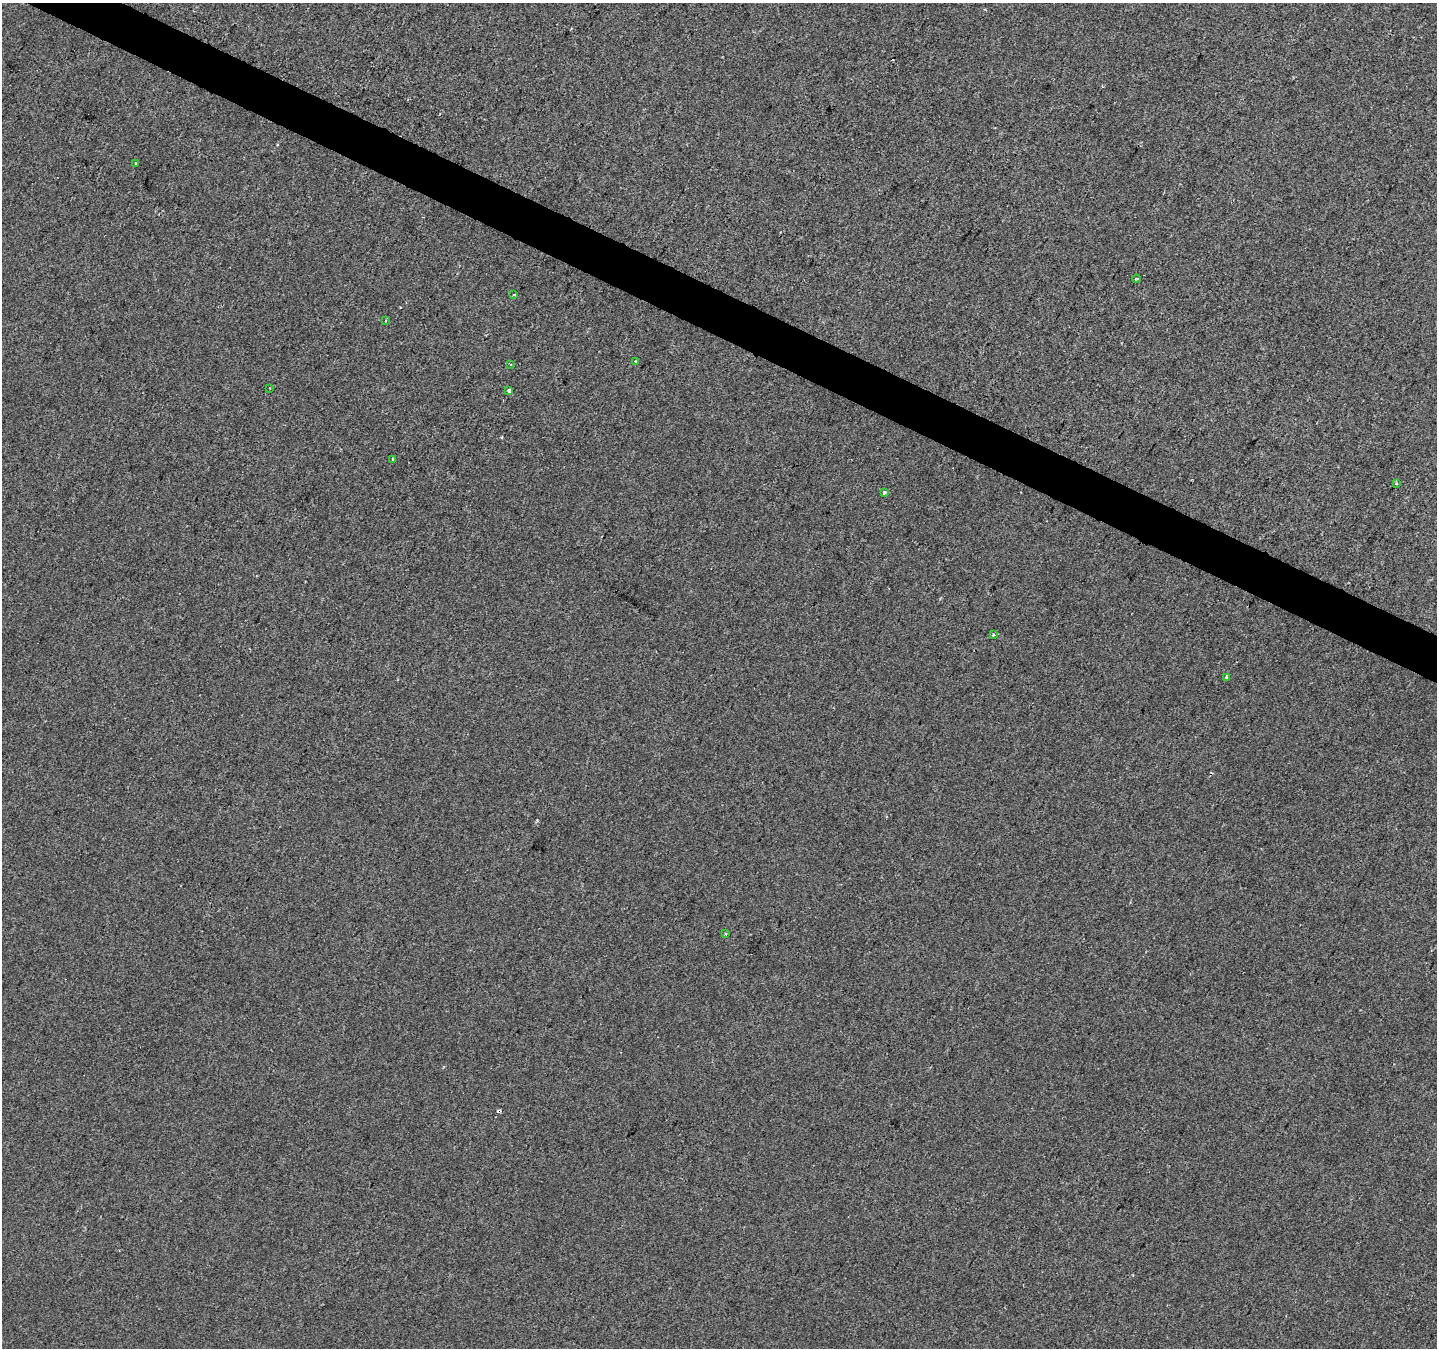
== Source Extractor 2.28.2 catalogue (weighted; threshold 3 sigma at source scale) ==
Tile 11 of 4 x 4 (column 3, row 3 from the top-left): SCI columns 2872-4306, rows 1546-2891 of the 5749 x 5849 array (HDU 1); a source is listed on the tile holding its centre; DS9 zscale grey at full resolution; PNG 1439 x 1350 px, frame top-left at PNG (2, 3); each listed source drawn as its Kron ellipse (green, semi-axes under 4 px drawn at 4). Shown black and unused: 3% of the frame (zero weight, under 2 of 3 exposures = <1% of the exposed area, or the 3 px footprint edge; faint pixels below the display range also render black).
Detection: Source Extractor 2.28.2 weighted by HDU 2 'WHT'; one run over the whole footprint, this tile lists its part. Background 5.63e-04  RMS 0.0042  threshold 0.0188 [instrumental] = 3 sigma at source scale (4.5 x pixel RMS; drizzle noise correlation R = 1.50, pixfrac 1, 0.0396/0.0396 arcsec/px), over >= 5 px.
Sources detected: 16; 2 cosmic-ray / hot-pixel residue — neither listed nor drawn; the other 14 listed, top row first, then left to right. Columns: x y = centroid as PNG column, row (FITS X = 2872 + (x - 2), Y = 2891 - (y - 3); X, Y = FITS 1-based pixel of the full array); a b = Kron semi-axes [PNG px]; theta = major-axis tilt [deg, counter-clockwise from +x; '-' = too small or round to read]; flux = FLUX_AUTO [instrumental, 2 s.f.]
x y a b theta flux
135 164 3 2 - 0.74
1136 279 4 2 - 0.58
514 294 3 3 - 1.3
386 320 4 2 - 0.36
636 362 3 2 - 0.48
510 364 3 3 - 0.39
270 388 3 2 - 0.34
509 391 4 3 - 2.6
393 459 3 3 - 1.4
1397 484 4 3 - 0.45
884 493 3 3 - 2
994 635 3 3 - 0.56
1226 677 3 3 - 0.92
726 934 3 2 - 0.6